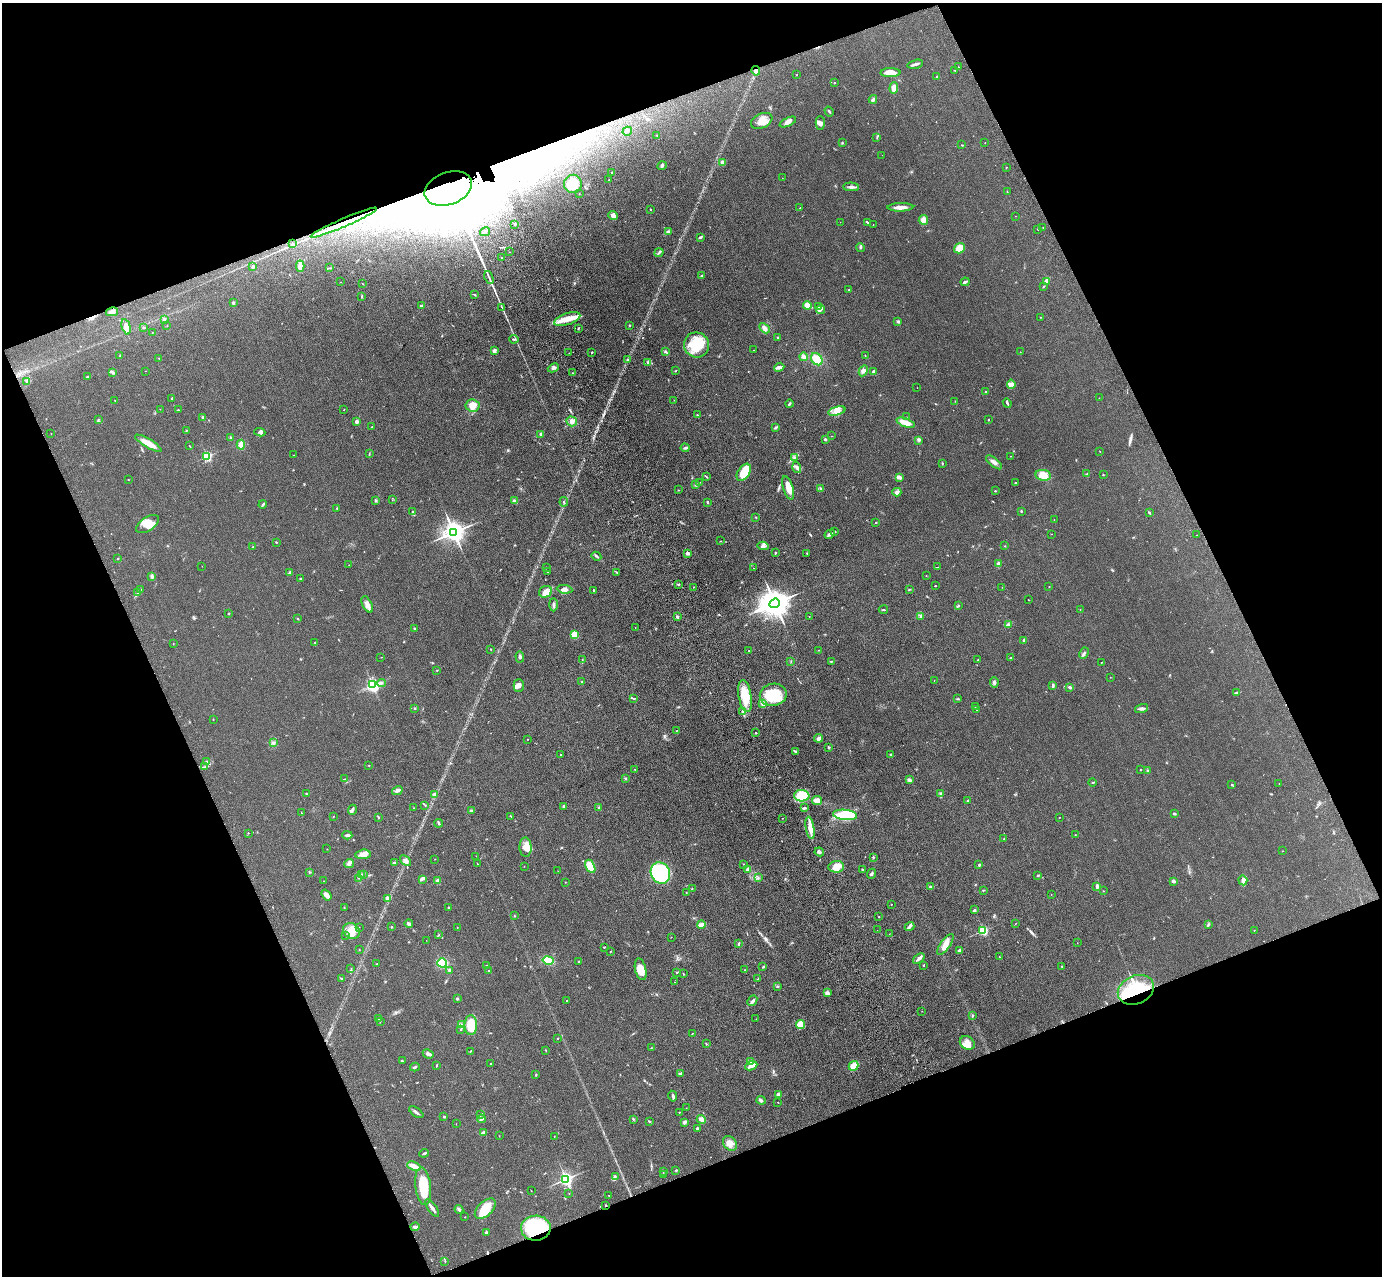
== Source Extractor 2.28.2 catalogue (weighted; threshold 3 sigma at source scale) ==
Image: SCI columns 113-5629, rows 213-5306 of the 5741 x 5645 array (HDU 1 of 3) = the unmasked area's bounding box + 8 px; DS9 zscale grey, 4 x 4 block average (1 PNG px = mean of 4 x 4 image px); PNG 1384 x 1278 px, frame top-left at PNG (2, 3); each listed source drawn as its Kron ellipse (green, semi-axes under 4 px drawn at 4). Shown black and unused: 42% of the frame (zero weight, under 3 of 4 exposures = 6% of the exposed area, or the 3 px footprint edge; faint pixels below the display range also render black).
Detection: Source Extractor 2.28.2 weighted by HDU 2 'WHT'. Background 0.119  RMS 0.0088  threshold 0.0394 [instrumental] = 3 sigma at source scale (4.5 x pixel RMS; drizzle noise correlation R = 1.50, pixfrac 1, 0.05/0.05 arcsec/px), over >= 5 px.
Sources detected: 549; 25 inside a brighter object's white glare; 3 cosmic-ray / hot-pixel residue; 1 long thin detection or spike segment (spike, bleed or trail) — neither listed nor drawn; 9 coinciding with a brighter row at this scale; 20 inside a brighter listed object's ellipse — not listed separately; the other 491 listed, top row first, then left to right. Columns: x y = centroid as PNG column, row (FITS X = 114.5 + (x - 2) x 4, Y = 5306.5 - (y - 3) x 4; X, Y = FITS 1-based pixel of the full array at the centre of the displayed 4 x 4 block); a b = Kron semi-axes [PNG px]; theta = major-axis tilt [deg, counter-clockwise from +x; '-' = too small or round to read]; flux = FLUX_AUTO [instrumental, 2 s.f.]
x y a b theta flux
915 64 8 2 13 14
958 67 2 2 - 1.9
955 70 2 2 - 2.7
756 71 5 3 - 18
890 73 10 4 1 67
797 74 2 2 - 1.8
937 76 2 2 - 2.6
835 83 2 2 - 5.9
894 88 5 3 - 41
873 99 4 3 - 11
829 112 5 2 - 5.8
762 121 11 7 24 47
788 122 9 4 25 21
820 123 7 4 -90 18
627 131 5 2 - 9.4
657 135 2 2 - 1.8
877 138 2 2 - 1.8
842 143 3 2 - 4.7
985 143 2 2 - 1.4
962 145 2 2 - 2.5
882 155 2 2 - 0.81
722 162 4 4 - 14
662 166 4 3 - 7.6
1006 167 2 2 - 1.7
612 172 3 2 - 2.5
782 178 2 2 - 1.6
609 180 2 2 - 2.7
573 184 9 9 - 76
851 187 8 3 -2 14
448 189 24 16 20 9800
1007 192 2 2 - 2.4
579 194 2 2 - 1.5
900 207 13 2 2 40
800 208 2 2 - 1.7
650 209 3 2 - 3
613 215 5 4 - 19
1015 216 2 2 - 1.3
923 220 5 4 - 26
840 222 2 2 - 0.72
868 222 3 2 - 3.3
344 223 36 2 23 82
515 224 2 2 - 3.5
873 225 2 2 - 1.5
1043 228 2 2 - 1.6
1038 229 2 2 - 2.6
485 232 5 2 - 5.7
668 232 3 2 - 6.3
700 237 3 2 - 7
292 243 3 2 - 3.5
860 248 4 3 - 7
959 248 6 4 37 73
510 252 2 2 - 1.4
659 252 5 2 - 8.1
501 258 2 2 - 1.8
300 266 5 3 - 44
253 267 2 2 - 32
330 268 3 2 - 4.5
702 276 3 2 - 3.8
489 278 6 2 -68 11
1046 281 2 2 - 9.4
340 282 2 2 - 1.6
965 282 4 2 - 10
362 283 2 2 - 1.2
1043 287 3 2 - 3
849 290 2 2 - 2.2
475 295 2 2 - 1.6
361 297 2 2 - 2.1
233 303 2 2 - 8.6
807 305 4 3 - 32
421 306 2 2 - 40
502 307 2 2 - 1.7
819 307 3 2 - 4.3
820 310 4 2 - 8.5
112 312 6 3 12 24
1040 317 2 2 - 1.8
164 319 2 2 - 14
567 319 13 6 19 72
898 322 3 2 - 7.9
167 325 2 2 - 1.1
630 325 2 2 - 2.8
126 327 8 4 -75 32
144 328 3 2 - 4.6
578 328 3 2 - 2.8
765 328 6 4 -44 23
152 332 2 2 - 1.1
778 338 3 2 - 5.5
514 339 5 2 - 6.4
696 345 13 12 - 180
754 350 2 2 - 1.2
494 351 2 2 - 47
592 352 2 2 - 7.7
666 352 3 2 - 5.5
1020 352 2 2 - 1.4
569 353 2 2 - 1.1
120 355 2 2 - 2.1
865 356 3 2 - 2.8
803 357 4 2 - 26
159 359 3 2 - 2.6
817 359 6 5 - 72
628 360 3 2 - 5.1
648 362 3 2 - 7.2
779 367 5 4 - 14
553 368 6 3 23 14
146 371 2 2 - 1.2
675 371 2 2 - 2.7
863 371 6 4 61 17
873 372 3 2 - 9.9
113 373 4 2 - 5
573 373 2 2 - 3.4
88 377 3 2 - 6.2
27 382 4 3 - 14
1011 384 4 4 - 15
917 388 2 2 - 0.86
986 391 2 2 - 2.2
172 398 2 2 - 4.2
1099 398 2 2 - 1.3
115 400 2 2 - 5.8
674 400 2 2 - 1.9
955 401 2 2 - 1.1
1007 403 5 2 - 8.5
789 404 4 2 - 7.4
473 405 7 6 - 46
160 409 2 2 - 1.2
178 410 3 2 - 3.4
344 410 2 2 - 1.8
837 411 9 4 15 31
697 415 2 2 - 3.5
906 417 2 2 - 1.6
203 418 4 3 - 7.6
98 420 4 2 - 5.9
989 420 2 2 - 2.4
572 421 5 4 - 20
357 422 2 2 - 19
905 423 9 3 -20 68
372 427 2 2 - 1.7
776 427 2 2 - 4.1
186 430 2 2 - 3.2
260 432 5 3 - 10
51 434 2 2 - 0.99
541 434 3 2 - 16
831 436 2 2 - 1.4
230 437 3 2 - 6.3
825 439 2 2 - 24
918 440 3 2 - 5.6
148 443 15 4 -30 60
241 445 5 4 - 34
189 446 2 2 - 2.2
685 448 4 2 - 7.1
1100 451 2 2 - 2.1
369 454 4 2 - 2.4
293 455 2 2 - 1.2
207 456 2 2 - 580
1010 456 2 2 - 1.2
794 457 2 2 - 2.7
994 462 10 3 -39 20
942 463 2 2 - 3.7
797 467 6 3 -73 13
744 472 9 6 56 150
1087 474 4 2 - 7.8
1043 475 8 5 -9 63
1103 475 2 2 - 5.6
707 477 2 2 - 2.2
899 477 4 3 - 21
128 479 2 2 - 2.1
700 482 2 2 - 1.2
1015 483 2 2 - 4.1
696 484 2 2 - 41
788 488 12 5 -73 52
821 489 4 2 - 6.6
678 490 2 2 - 2.3
995 491 2 2 - 4
897 492 4 4 - 14
392 500 2 2 - 1.9
376 501 2 2 - 2.3
514 501 2 2 - 58
564 502 5 2 - 6.3
707 502 2 2 - 5.8
263 504 4 2 - 8.1
337 509 3 2 - 1.6
1021 511 3 2 - 4.2
413 512 2 2 - 3.5
1149 513 2 2 - 6.8
756 517 2 2 - 3
1054 519 2 2 - 1.3
876 522 2 2 - 2.6
148 524 13 6 34 60
454 532 4 3 - 4500
835 532 2 2 - 3.7
830 534 5 3 - 13
1051 534 2 2 - 0.94
1197 535 2 2 - 1.1
720 541 2 2 - 1.7
276 542 2 2 - 3.2
763 546 6 3 -12 14
1004 546 2 2 - 2.3
253 547 2 2 - 6.3
688 553 2 2 - 44
775 553 3 2 - 4.5
807 553 2 2 - 3.5
596 556 5 2 - 7.8
118 559 2 2 - 2.6
998 564 3 2 - 17
349 565 2 2 - 1.2
202 566 2 2 - 1.2
938 567 2 2 - 2
546 568 3 2 - 2.1
754 568 2 2 - 0.97
290 572 3 2 - 6.4
548 572 2 2 - 1.8
617 572 3 2 - 3.8
152 576 3 3 - 13
926 576 2 2 - 1.4
300 579 2 2 - 6.9
678 584 4 2 - 5.3
935 586 2 2 - 3.5
693 587 2 2 - 1.3
1002 587 2 2 - 1.1
1049 587 2 2 - 1.8
565 589 8 4 -6 24
140 590 2 2 - 3.2
593 590 2 2 - 9.9
909 590 2 2 - 2
545 592 7 5 25 31
138 593 3 2 - 5.1
1028 600 2 2 - 2
775 603 5 4 - 9300
367 604 9 4 -63 27
553 605 6 2 -89 8.4
959 605 2 2 - 3.6
1080 609 2 2 - 1.5
883 610 4 2 - 5
229 613 2 2 - 8
809 616 2 2 - 2.7
920 616 4 2 - 5.8
677 617 3 2 - 9.7
297 618 2 2 - 2.9
1008 625 3 3 - 16
414 628 2 2 - 4.6
635 628 2 2 - 1.3
574 635 4 3 - 73
1024 640 4 3 - 7.2
315 643 3 2 - 4.6
173 644 2 2 - 1.9
491 649 2 2 - 3.2
819 650 2 2 - 2.3
749 651 2 2 - 3.7
1084 653 6 2 63 8.9
381 657 2 2 - 1.4
520 657 6 2 -87 8.2
1011 658 3 2 - 3.4
582 660 2 2 - 1.9
978 660 2 2 - 3.3
791 661 2 2 - 2.3
831 661 3 2 - 3.4
1101 663 2 2 - 1.5
437 671 2 2 - 1.9
1110 677 2 2 - 1.6
934 681 2 2 - 1.3
582 682 2 2 - 1.8
994 682 5 3 - 12
381 683 4 2 - 6.8
373 685 2 2 - 770
519 685 6 5 - 19
1053 686 3 2 - 8.5
1070 687 3 2 - 11
1237 692 3 2 - 5.2
773 695 13 11 12 190
745 696 16 6 -80 120
633 698 3 2 - 4.4
957 699 3 2 - 3.4
763 703 4 4 - 13
975 707 2 2 - 1.3
414 708 2 2 - 2.5
977 709 3 2 - 4.8
1142 709 7 3 14 12
743 711 3 2 - 6.2
213 719 2 2 - 2.2
677 730 2 2 - 2.2
756 733 2 2 - 10
818 738 4 3 - 9.5
527 739 2 2 - 1.1
274 742 2 2 - 3.4
829 747 2 2 - 21
796 752 3 2 - 5.4
891 754 3 2 - 7.1
561 755 2 2 - 2
206 761 2 2 - 4.2
369 765 2 2 - 2.4
204 767 3 2 - 4.7
635 769 2 2 - 2.7
1140 770 2 2 - 2.8
1147 771 3 2 - 5.1
625 778 2 2 - 4.9
345 779 2 2 - 2.4
909 780 3 3 - 13
1092 782 4 2 - 2.8
1279 783 2 2 - 1.2
1232 785 2 2 - 3.5
397 791 5 3 - 15
941 793 2 2 - 2.9
307 794 3 2 - 2.9
434 794 3 2 - 4.7
802 796 8 5 -3 220
817 800 5 4 - 30
968 800 2 2 - 3.9
425 806 2 2 - 2
564 806 2 2 - 30
599 807 3 2 - 4.7
413 808 2 2 - 1.4
804 808 3 2 - 6.7
352 810 5 2 - 9.3
471 810 4 3 - 6.1
301 813 3 2 - 2.4
1174 814 2 2 - 11
845 815 12 5 -5 230
333 816 2 2 - 1.5
511 816 4 2 - 2.9
1059 817 2 2 - 1.8
378 818 2 2 - 3.8
782 818 2 2 - 2.4
439 823 4 2 - 8.3
810 828 11 4 -81 44
248 833 2 2 - 1.6
347 835 5 2 - 13
1075 835 2 2 - 1.4
1004 839 2 2 - 2
526 847 10 6 -88 44
327 849 2 2 - 2.8
1283 851 2 2 - 1.2
819 852 5 2 - 7.8
363 854 8 4 5 24
476 856 2 2 - 0.91
873 857 2 2 - 4.1
435 859 2 2 - 1.5
405 861 6 4 -41 19
349 863 5 3 - 12
394 863 3 3 - 10
477 864 2 2 - 1.5
744 864 2 2 - 1.8
979 865 2 2 - 5.8
524 866 2 2 - 1
590 866 7 4 -60 83
836 867 8 6 7 53
748 869 4 3 - 16
862 870 2 2 - 6.4
558 871 2 2 - 0.97
310 872 2 2 - 2.2
660 873 11 9 -62 590
361 874 2 2 - 2.2
363 874 2 2 - 1.3
872 874 5 2 - 8.9
1038 876 3 2 - 3.1
758 877 3 2 - 5.5
358 878 2 2 - 2.2
422 879 3 2 - 5.8
437 880 2 2 - 10
1243 880 5 4 - 16
324 881 2 2 - 1.6
1173 881 3 2 - 15
565 882 2 2 - 1.3
1097 886 3 2 - 12
931 887 2 2 - 45
692 888 2 2 - 2.5
983 890 3 2 - 2.8
1103 891 2 2 - 1.8
686 892 2 2 - 1.7
1051 894 2 2 - 1.4
326 895 6 4 -54 26
387 898 3 3 - 23
891 904 2 2 - 2.5
344 907 2 2 - 2.3
449 908 2 2 - 18
974 910 4 2 - 7.6
514 916 2 2 - 2.9
879 917 2 2 - 2.2
1016 923 2 2 - 1.6
409 924 4 3 - 18
1208 924 3 2 - 4.7
701 925 4 2 - 38
359 927 2 2 - 1.5
392 927 2 2 - 2.2
457 927 2 2 - 2.6
910 927 5 2 - 9.7
877 930 2 2 - 0.87
1254 930 2 2 - 1.6
351 931 9 7 -38 53
983 931 2 2 - 580
889 934 2 2 - 1.2
345 935 2 2 - 2.1
438 935 2 2 - 2.6
671 937 2 2 - 1
426 940 2 2 - 0.65
1077 943 2 2 - 1.1
738 944 3 2 - 5.3
945 945 12 4 54 42
604 947 2 2 - 2.7
359 950 2 2 - 1.9
960 950 3 2 - 9.3
610 952 2 2 - 3.1
999 957 2 2 - 2
919 958 6 3 39 18
548 960 5 4 - 80
579 961 2 2 - 2.4
442 963 5 4 - 190
377 964 2 2 - 1.8
486 965 2 2 - 1.4
923 965 2 2 - 4.6
1062 966 2 2 - 3
763 967 3 2 - 3.8
351 968 2 2 - 1.6
641 969 11 5 -77 53
449 970 2 2 - 21
744 970 3 2 - 1.4
489 971 3 2 - 5.3
677 972 2 2 - 3.8
683 974 2 2 - 3.4
342 979 3 2 - 5.6
758 979 2 2 - 2
674 982 2 2 - 2.7
777 987 3 2 - 4.8
1136 990 19 14 24 430
827 993 4 3 - 12
457 999 2 2 - 7
567 1001 2 2 - 3.1
752 1001 6 2 50 12
922 1011 2 2 - 0.92
972 1015 3 2 - 3.4
378 1019 2 2 - 2.8
756 1019 2 2 - 1.7
380 1022 2 2 - 1.3
462 1025 3 2 - 4.8
471 1025 10 6 90 110
800 1025 4 4 - 66
460 1029 2 2 - 3
692 1034 3 2 - 2.8
558 1038 2 2 - 6.2
967 1043 8 6 -33 51
706 1044 3 2 - 2.8
651 1048 2 2 - 2.4
546 1050 2 2 - 1.7
470 1051 3 2 - 3.1
428 1054 5 3 - 17
402 1061 3 2 - 5
750 1062 3 2 - 5.4
491 1063 2 2 - 3.3
436 1065 3 2 - 3.4
751 1066 6 2 24 41
854 1066 5 4 - 58
415 1067 5 2 - 7.2
681 1073 2 2 - 5.9
536 1075 2 2 - 2.2
779 1094 3 3 - 18
673 1096 5 2 - 10
761 1100 4 3 - 8.2
778 1103 2 2 - 1.9
686 1108 2 2 - 1.5
416 1112 8 2 -35 12
679 1112 2 2 - 2.5
481 1115 2 2 - 2.9
444 1117 2 2 - 12
481 1119 4 3 - 10
633 1119 3 2 - 3.3
701 1119 5 3 - 23
649 1121 3 2 - 4.1
684 1122 3 2 - 14
456 1124 2 2 - 1.4
697 1128 2 2 - 26
484 1132 3 2 - 15
499 1136 2 2 - 1.4
554 1136 2 2 - 1.6
730 1143 8 6 -47 35
424 1153 4 2 - 8
414 1166 7 3 -20 38
676 1170 2 2 - 3.8
663 1172 2 2 - 1.1
663 1174 2 2 - 4
615 1176 3 2 - 5.3
566 1179 2 2 - 1600
423 1186 19 7 -83 170
531 1191 2 2 - 1.2
569 1194 2 2 - 3.6
609 1195 2 2 - 1.5
606 1205 2 2 - 3.8
432 1208 10 2 -55 26
459 1209 4 3 - 9
485 1209 12 7 44 120
465 1217 2 2 - 1.6
415 1227 4 2 - 13
536 1228 15 12 2 380
486 1232 2 2 - 13
445 1261 2 2 - 3.3
Overlapping masked pixels (flux is a lower limit): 6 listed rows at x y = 756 71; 448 189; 344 223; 1136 990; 606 1205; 536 1228
Diffuse or blended objects may show on this block-average render without a row.